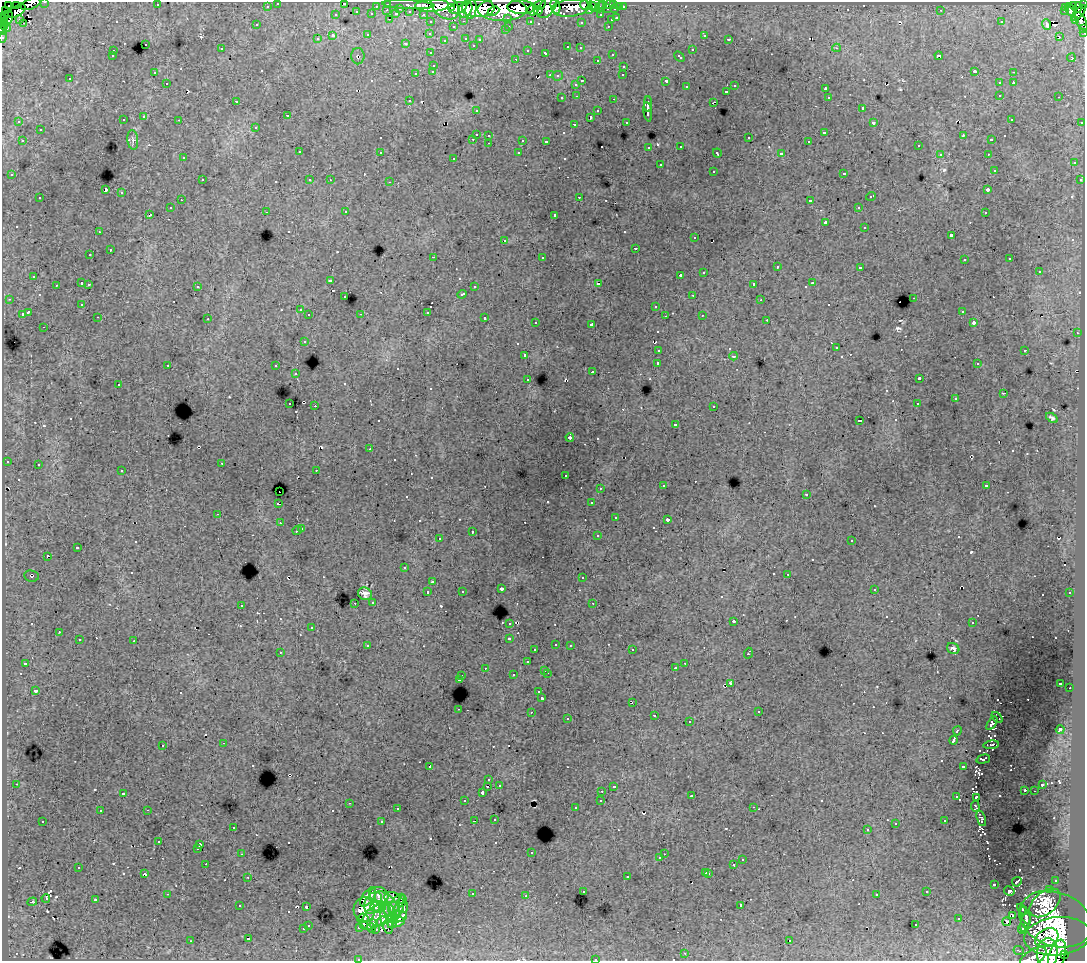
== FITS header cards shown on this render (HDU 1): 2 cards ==
NAXIS1  =                 1083
NAXIS2  =                  959

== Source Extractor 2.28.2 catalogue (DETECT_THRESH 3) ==
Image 1083 x 959 px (HDU 1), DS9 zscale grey, 1 PNG px = 1 image px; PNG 1087 x 963 px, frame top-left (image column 1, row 959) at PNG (2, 2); each listed source drawn as its Kron ellipse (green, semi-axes under 4 px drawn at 4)
Background 248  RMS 1.6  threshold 4.79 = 3 sigma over >= 5 px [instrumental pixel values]
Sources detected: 786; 5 with non-positive FLUX_AUTO (blend fragments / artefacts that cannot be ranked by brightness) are neither listed nor drawn; of the other 781, the 500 brightest by FLUX_AUTO listed and drawn (281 fainter detections omitted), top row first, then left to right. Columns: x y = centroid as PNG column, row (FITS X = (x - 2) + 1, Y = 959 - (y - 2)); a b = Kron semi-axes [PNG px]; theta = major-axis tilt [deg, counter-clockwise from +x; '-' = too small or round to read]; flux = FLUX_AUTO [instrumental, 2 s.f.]
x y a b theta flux
45 2 3 2 - 6100
278 3 3 3 - 4500
31 4 11 5 18 47000
344 4 3 2 - 620
388 4 3 3 - 11000
595 4 8 2 -71 4200
603 4 3 3 - 3200
609 4 5 3 - 10000
614 4 3 3 - 9600
1084 4 3 2 - 10000
8 5 2 2 - 3700
157 5 3 2 - 310
408 5 26 4 -2 46000
540 5 7 4 28 59000
584 5 4 4 - 25000
16 6 3 2 - 9500
267 6 3 3 - 2000
376 6 3 2 - 1800
432 6 17 6 3 280000
445 6 16 11 -38 250000
555 6 8 4 -78 63000
1073 6 2 2 - 1300
452 7 4 3 - 76000
521 7 14 7 -3 270000
547 7 12 7 53 120000
593 7 5 3 - 2600
600 7 5 3 - 6300
620 7 3 3 - 1600
623 7 3 3 - 4300
1066 7 3 3 - 3000
400 8 3 3 - 1800
458 8 9 5 22 180000
478 8 16 9 0 490000
571 8 19 8 7 70000
1077 8 6 4 52 65000
465 9 8 6 64 180000
471 9 10 5 84 140000
503 9 25 11 0 790000
607 9 4 3 - 3400
615 9 3 3 - 10000
5 10 2 2 - 2700
387 10 3 2 - 480
533 10 5 5 - 170000
941 10 3 2 - 330
1070 10 7 3 -68 10000
17 11 10 5 32 85000
409 11 3 2 - 910
493 11 6 2 24 94000
538 11 5 3 - 100000
590 11 3 3 - 1300
1064 11 3 3 - 1800
357 12 3 2 - 660
1079 13 10 3 49 27000
372 14 3 3 - 1900
396 14 4 3 - 970
423 14 3 2 - 4300
336 15 3 3 - 560
601 15 3 3 - 1900
4 16 2 2 - 5100
9 17 7 4 -87 79000
508 18 3 3 - 2400
617 18 3 3 - 1000
2 19 2 2 - 5900
19 19 3 3 - 1500
390 19 3 2 - 320
611 20 3 3 - 1300
1076 20 3 3 - 11000
464 21 3 2 - 570
530 21 3 3 - 2600
1081 21 10 5 -63 25000
4 22 3 3 - 430
431 22 3 3 - 3700
581 22 3 3 - 300
1001 22 3 3 - 350
24 23 4 2 - 470
257 25 3 3 - 330
1046 25 5 3 - 1000
509 26 3 2 - 540
608 26 3 2 - 410
3 27 4 3 - 4900
453 27 3 3 - 620
7 28 4 3 - 3800
1083 28 3 2 - 3700
3 30 4 4 - 14000
505 30 3 3 - 330
1084 32 3 2 - 2500
430 33 3 3 - 240
368 35 3 3 - 820
704 35 4 3 - 480
333 36 4 3 - 1700
2 37 6 2 77 5000
1059 37 3 2 - 530
466 38 3 3 - 600
317 39 3 3 - 350
480 39 3 3 - 310
729 39 3 2 - 330
445 40 3 3 - 290
406 43 3 3 - 300
145 44 3 3 - 530
473 45 3 3 - 260
568 47 3 3 - 390
580 48 3 3 - 330
836 48 4 3 - 260
221 49 3 3 - 290
528 50 3 3 - 410
692 50 3 3 - 410
113 51 3 2 - 520
431 53 3 3 - 280
546 53 4 3 - 830
612 54 3 3 - 590
112 56 3 3 - 260
358 56 8 6 -89 330
679 56 6 3 -42 420
939 56 4 3 - 630
1071 58 4 3 - 630
516 59 3 2 - 760
597 60 3 3 - 440
434 65 3 3 - 450
624 66 3 3 - 400
433 71 3 3 - 390
975 71 3 3 - 3000
154 72 3 3 - 250
1013 72 3 2 - 580
416 73 3 3 - 620
550 75 3 2 - 670
623 75 3 3 - 430
557 76 5 5 - 270
70 79 3 3 - 300
582 81 3 2 - 750
666 81 4 3 - 1200
167 83 3 2 - 310
999 83 3 3 - 410
1013 83 3 3 - 1800
576 84 3 3 - 380
735 86 3 3 - 390
686 87 3 3 - 350
825 89 3 3 - 1100
726 91 3 3 - 520
1000 95 3 2 - 420
577 96 3 2 - 360
828 97 3 3 - 620
1059 97 3 2 - 330
562 98 3 3 - 330
614 99 3 2 - 420
409 100 3 3 - 400
237 101 3 2 - 450
713 102 4 2 - 390
648 104 7 2 -90 2300
863 108 3 3 - 1300
476 110 3 3 - 280
598 111 3 3 - 590
648 112 10 3 -82 2500
288 115 4 3 - 320
144 117 3 3 - 490
591 117 3 2 - 870
1011 119 3 3 - 340
123 120 3 3 - 370
179 120 3 2 - 280
19 122 3 3 - 310
626 122 3 3 - 280
1082 122 3 3 - 1100
873 123 3 3 - 590
574 124 4 3 - 450
256 127 3 3 - 310
40 130 3 3 - 400
824 132 4 2 - 1000
476 134 3 3 - 1100
489 135 3 3 - 440
963 136 4 2 - 640
749 138 3 3 - 570
473 139 3 2 - 290
133 140 10 5 -84 300
523 140 3 3 - 1300
992 140 3 3 - 500
22 141 3 2 - 560
546 141 4 3 - 690
809 142 3 3 - 350
489 143 3 2 - 270
918 145 3 3 - 370
681 146 3 3 - 280
649 147 3 3 - 270
299 152 3 3 - 470
380 152 3 3 - 410
519 153 3 3 - 390
717 153 4 3 - 380
781 154 4 3 - 1300
940 154 3 3 - 240
988 154 3 2 - 330
183 158 3 2 - 240
454 158 3 3 - 270
1074 163 3 3 - 520
660 165 3 3 - 830
994 170 3 3 - 300
713 171 3 3 - 460
844 173 3 3 - 450
12 175 3 3 - 410
202 180 3 2 - 340
310 180 3 3 - 290
330 180 3 2 - 280
1080 180 3 3 - 260
390 182 3 2 - 390
106 190 4 3 - 5000
988 190 3 3 - 1100
121 193 3 3 - 970
871 196 5 3 - 580
579 197 3 2 - 490
40 198 3 3 - 480
181 200 2 2 - 290
810 201 3 3 - 1700
859 207 3 3 - 380
170 208 3 3 - 310
266 212 3 2 - 360
346 212 3 2 - 340
985 213 3 2 - 330
150 215 4 2 - 550
555 215 4 3 - 3000
825 222 3 3 - 1600
865 227 3 3 - 560
99 232 3 2 - 400
951 235 3 3 - 1300
694 238 3 3 - 440
505 241 4 3 - 2400
635 248 3 3 - 620
110 250 3 2 - 630
90 255 3 2 - 390
433 257 2 2 - 760
542 257 3 3 - 960
1010 259 3 3 - 280
964 260 3 3 - 370
777 267 3 3 - 630
861 267 3 3 - 750
1039 271 3 3 - 860
704 272 3 3 - 470
680 275 3 2 - 8000
34 276 3 3 - 580
330 280 3 3 - 680
82 283 3 3 - 1000
812 283 3 3 - 410
89 284 3 3 - 420
599 284 3 3 - 3500
754 284 4 3 - 1400
56 285 3 2 - 350
197 286 3 3 - 520
474 287 3 3 - 430
462 294 5 3 - 670
693 295 3 2 - 310
345 297 3 3 - 270
914 298 3 2 - 570
9 299 3 3 - 270
761 300 3 2 - 260
82 305 3 3 - 260
656 306 3 3 - 510
300 310 3 2 - 300
962 311 3 3 - 310
28 312 4 3 - 2000
427 312 3 3 - 790
22 314 3 3 - 860
361 314 3 2 - 240
309 315 3 3 - 310
702 315 3 2 - 290
665 316 3 2 - 250
98 317 3 2 - 270
485 318 3 3 - 480
208 319 3 2 - 300
767 320 3 2 - 370
536 322 3 3 - 240
974 323 3 3 - 780
592 325 3 3 - 2800
44 327 3 2 - 300
1077 333 3 2 - 370
304 341 3 3 - 450
836 348 3 3 - 290
659 350 3 3 - 760
1025 350 3 3 - 920
525 355 3 3 - 290
734 356 4 2 - 390
658 363 3 3 - 2000
977 364 3 3 - 250
168 365 3 2 - 380
276 366 3 3 - 420
593 372 3 3 - 1300
296 374 3 3 - 430
919 378 4 3 - 2500
528 379 3 3 - 330
118 385 3 2 - 330
1003 393 3 2 - 490
955 399 3 3 - 510
290 404 3 2 - 500
917 404 3 2 - 300
315 406 2 2 - 870
714 406 3 3 - 310
1052 418 6 4 -33 270
860 421 3 3 - 510
675 424 3 3 - 390
570 437 4 3 - 400
370 449 3 2 - 250
7 461 3 3 - 460
222 463 2 2 - 380
38 464 3 3 - 400
316 470 3 2 - 270
122 471 3 3 - 320
565 475 3 3 - 370
663 486 3 3 - 310
986 486 3 3 - 610
600 488 3 3 - 270
279 492 2 2 - 500
806 494 3 3 - 240
591 503 3 3 - 310
278 504 3 2 - 730
218 514 3 2 - 300
616 518 3 3 - 310
667 520 3 3 - 870
280 523 3 3 - 250
301 529 3 3 - 240
297 530 5 2 - 240
472 532 3 2 - 430
598 536 3 3 - 290
439 539 3 3 - 250
852 541 3 3 - 330
77 548 3 3 - 1400
47 556 3 3 - 840
404 568 3 3 - 250
788 574 3 2 - 310
31 576 7 5 -7 250
582 578 3 3 - 350
433 582 4 3 - 650
501 589 3 3 - 880
874 589 3 2 - 270
462 591 3 3 - 260
428 592 3 3 - 410
1070 593 3 3 - 320
365 594 7 6 - 520
373 602 3 3 - 240
355 603 3 2 - 350
593 603 3 2 - 380
241 605 3 3 - 450
734 621 3 3 - 1800
510 623 3 3 - 410
972 623 3 3 - 670
312 627 3 3 - 340
59 632 3 2 - 290
509 638 3 3 - 600
79 640 3 3 - 630
134 641 3 3 - 1200
556 644 3 2 - 250
570 645 3 3 - 280
368 646 4 3 - 550
953 648 6 5 - 300
535 650 3 3 - 290
632 650 3 2 - 560
280 652 3 3 - 270
748 653 5 3 - 1100
527 662 3 3 - 390
25 663 3 3 - 500
685 663 3 2 - 390
485 668 2 2 - 280
676 668 3 3 - 450
545 670 3 3 - 540
547 673 3 2 - 590
513 675 3 3 - 430
462 676 3 2 - 250
459 679 4 3 - 360
1061 683 3 3 - 460
731 684 3 3 - 850
1070 688 2 2 - 430
36 691 3 3 - 820
539 692 3 3 - 300
542 698 3 3 - 1500
632 702 3 2 - 320
459 709 3 2 - 420
531 712 3 2 - 440
759 712 3 3 - 250
655 715 3 3 - 540
997 718 6 3 -48 270
568 719 3 3 - 330
689 722 3 3 - 430
992 723 8 4 55 470
1060 729 4 3 - 2800
957 731 5 3 - 1300
954 740 4 3 - 9800
223 743 3 2 - 250
163 745 3 3 - 520
991 745 7 2 9 250
983 759 7 3 15 410
430 766 4 3 - 2000
963 766 3 3 - 810
489 780 3 3 - 400
16 784 3 2 - 300
499 785 3 3 - 260
1042 785 3 3 - 280
488 786 3 3 - 1400
613 786 3 3 - 600
1025 790 3 3 - 1300
602 791 3 2 - 310
1034 791 3 2 - 350
123 793 3 3 - 810
482 793 3 3 - 730
692 796 4 3 - 480
957 797 3 3 - 380
977 797 4 3 - 280
601 800 3 3 - 470
465 801 3 3 - 340
349 803 3 2 - 360
975 806 5 3 - 360
753 807 3 2 - 370
576 808 3 3 - 340
397 809 3 3 - 270
147 810 3 2 - 590
100 811 3 3 - 260
981 818 8 4 -69 390
495 819 3 3 - 240
43 821 3 2 - 260
475 821 3 2 - 1200
945 821 3 3 - 550
382 822 3 3 - 1400
896 824 3 3 - 250
233 827 3 2 - 270
867 829 3 2 - 280
159 842 3 3 - 420
200 845 3 3 - 7800
198 848 3 3 - 320
531 853 3 3 - 260
242 854 3 2 - 330
664 854 2 2 - 310
660 858 3 3 - 260
742 860 3 3 - 390
206 864 2 2 - 310
734 865 3 3 - 1200
78 868 3 3 - 480
706 872 3 3 - 560
709 873 3 3 - 620
144 874 3 3 - 1200
627 876 3 3 - 660
248 877 3 2 - 290
1056 880 3 3 - 570
1017 882 5 2 - 300
994 884 3 3 - 1200
1049 890 3 3 - 700
583 891 3 3 - 520
1009 891 5 4 - 280
927 892 3 3 - 400
167 894 3 2 - 1500
472 894 3 3 - 860
877 894 3 3 - 370
379 895 10 8 -21 1500
526 896 3 2 - 480
368 897 11 5 55 800
392 897 7 5 -5 280
46 898 4 2 - 990
95 900 3 3 - 13000
32 902 5 4 - 280
402 902 4 3 - 550
373 903 11 8 62 3300
396 903 12 5 51 1400
1045 903 18 11 40 4300
387 904 16 8 -49 4700
741 905 3 3 - 31000
240 906 3 3 - 440
306 907 3 3 - 900
378 907 8 5 7 1500
403 907 12 4 -89 1100
398 909 7 4 63 1700
1022 909 6 3 -44 330
364 910 12 10 -85 3500
391 913 11 5 -62 2400
1012 915 3 3 - 41000
1026 916 9 2 -71 810
376 917 17 9 38 4100
398 917 9 5 9 950
363 918 5 4 - 440
387 919 15 6 -79 2300
959 919 3 3 - 570
1055 919 37 27 -21 17000
381 921 6 3 23 780
1026 921 11 3 74 920
399 922 6 3 26 760
1007 922 4 2 - 440
373 923 4 3 - 840
392 923 5 3 - 300
308 925 3 3 - 470
364 925 4 3 - 270
916 925 3 2 - 420
359 927 4 3 - 580
371 928 4 3 - 970
303 929 3 3 - 930
375 929 4 2 - 410
1022 929 5 3 - 430
1057 936 33 19 6 14000
1047 938 12 8 27 1400
248 939 3 3 - 1100
790 940 3 3 - 650
191 941 3 3 - 270
1019 951 5 2 - 240
685 953 3 2 - 430
1047 953 15 10 84 3300
1064 954 3 3 - 3600
1057 955 16 8 72 2800
1033 957 15 7 32 2100
358 959 3 2 - 350
595 959 3 3 - 700
At the frame edge (FLAGS 8, measured only in part): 15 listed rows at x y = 45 2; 278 3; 31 4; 344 4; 1084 4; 2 19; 1081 21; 1083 28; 3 30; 1084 32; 2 37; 1057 955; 1033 957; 358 959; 595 959
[281 fainter detections neither listed nor drawn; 5 non-positive-flux detections neither listed nor drawn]